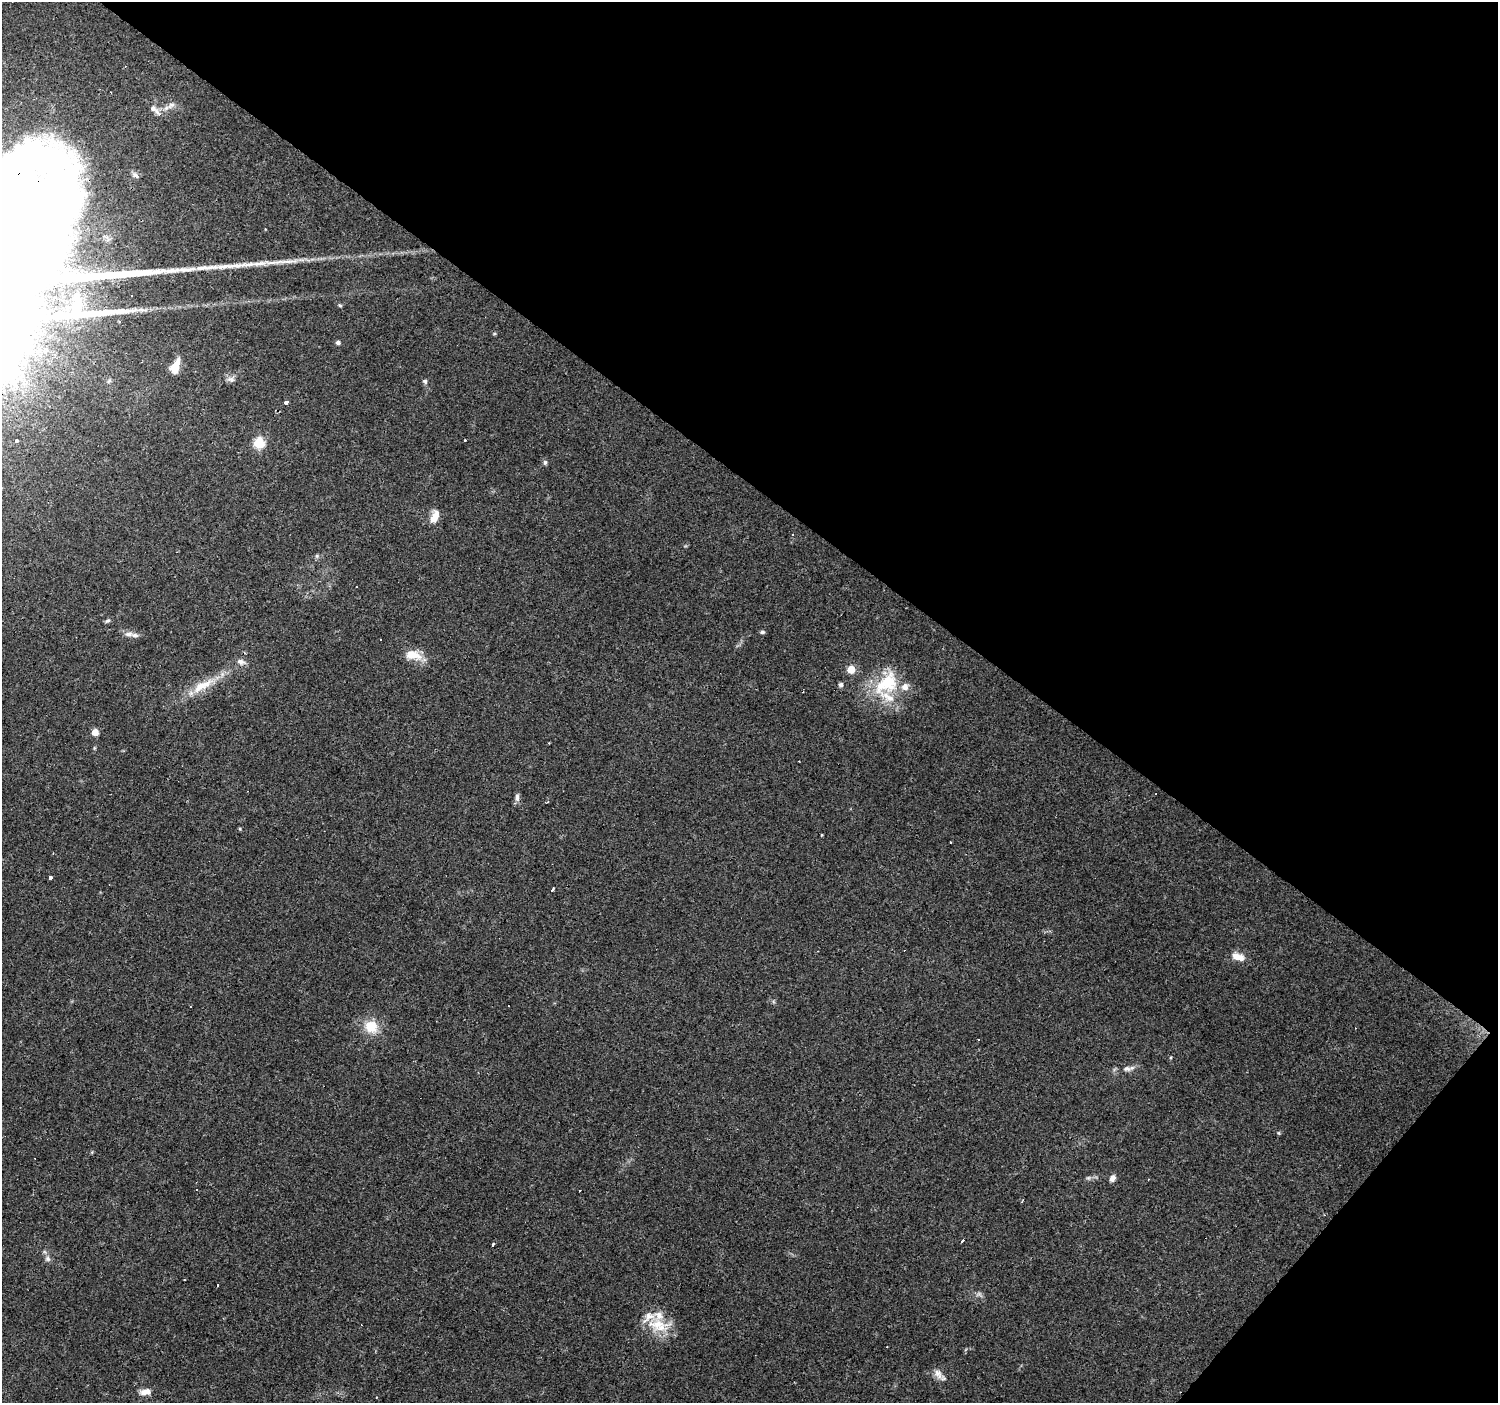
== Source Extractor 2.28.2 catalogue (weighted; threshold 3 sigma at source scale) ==
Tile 8 of 4 x 4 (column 4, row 2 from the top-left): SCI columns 4487-5982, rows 2975-4375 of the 5985 x 6014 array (HDU 1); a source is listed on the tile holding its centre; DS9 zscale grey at full resolution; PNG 1500 x 1405 px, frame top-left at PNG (2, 2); no overlay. Shown black and unused: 37% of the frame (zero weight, under 3 of 4 exposures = <1% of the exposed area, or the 3 px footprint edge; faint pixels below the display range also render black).
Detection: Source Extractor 2.28.2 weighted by HDU 2 'WHT'; one run over the whole footprint, this tile lists its part. Background 0.0442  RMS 0.0037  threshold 0.0168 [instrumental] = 3 sigma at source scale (4.5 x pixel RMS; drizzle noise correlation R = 1.50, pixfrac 1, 0.0396/0.0396 arcsec/px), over >= 5 px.
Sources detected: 73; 1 too faint to see at this stretch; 1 inside a brighter object's white glare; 17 cosmic-ray / hot-pixel residue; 2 long thin detections or spike segments (spike, bleed or trail) — not listed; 5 inside a brighter listed object's ellipse — not listed separately; the other 47 listed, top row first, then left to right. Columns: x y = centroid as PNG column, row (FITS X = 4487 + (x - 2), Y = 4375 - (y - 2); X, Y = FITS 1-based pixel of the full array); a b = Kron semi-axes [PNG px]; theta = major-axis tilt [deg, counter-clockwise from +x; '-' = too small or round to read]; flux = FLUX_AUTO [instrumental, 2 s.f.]
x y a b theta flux
171 105 13 6 33 1.9
157 112 14 6 -54 1.5
135 175 9 5 -35 1.1
287 261 23 5 2 3.7
340 305 5 4 - 0.51
338 342 5 4 - 1.2
175 367 18 9 70 5.2
231 379 11 8 -2 1.6
425 381 6 5 - 0.73
286 402 3 3 - 5.6
16 441 3 3 - 2
465 441 3 3 - 1.8
259 443 5 5 - 30
545 462 7 5 89 0.73
434 517 16 8 69 4.2
317 556 6 5 - 0.64
108 621 8 5 34 0.72
762 632 6 4 0 0.7
129 634 13 7 14 2.1
413 655 23 12 -10 5.7
241 662 12 7 -17 1.8
851 669 5 5 - 11
887 683 41 25 43 21
841 685 6 5 - 1
202 686 37 12 29 9.6
95 732 6 6 - 3.2
517 797 12 5 88 1.3
821 835 4 3 - 0.29
50 878 3 3 - 1.9
552 890 4 3 - 3.2
1238 957 16 9 -17 4
508 1006 3 2 - 0.77
371 1027 16 14 -35 8
1127 1069 10 7 -3 1.5
1279 1133 6 3 -72 0.39
1088 1178 6 6 - 0.71
1112 1178 8 6 60 1.7
196 1190 3 3 - 2.1
1022 1202 3 3 - 0.43
963 1240 3 3 - 3.1
493 1245 4 3 - 4.2
48 1259 8 7 - 1.2
217 1285 3 3 - 0.6
658 1324 33 18 11 11
938 1373 15 10 -47 2.7
145 1392 15 7 4 2.6
377 1397 3 2 - 0.62